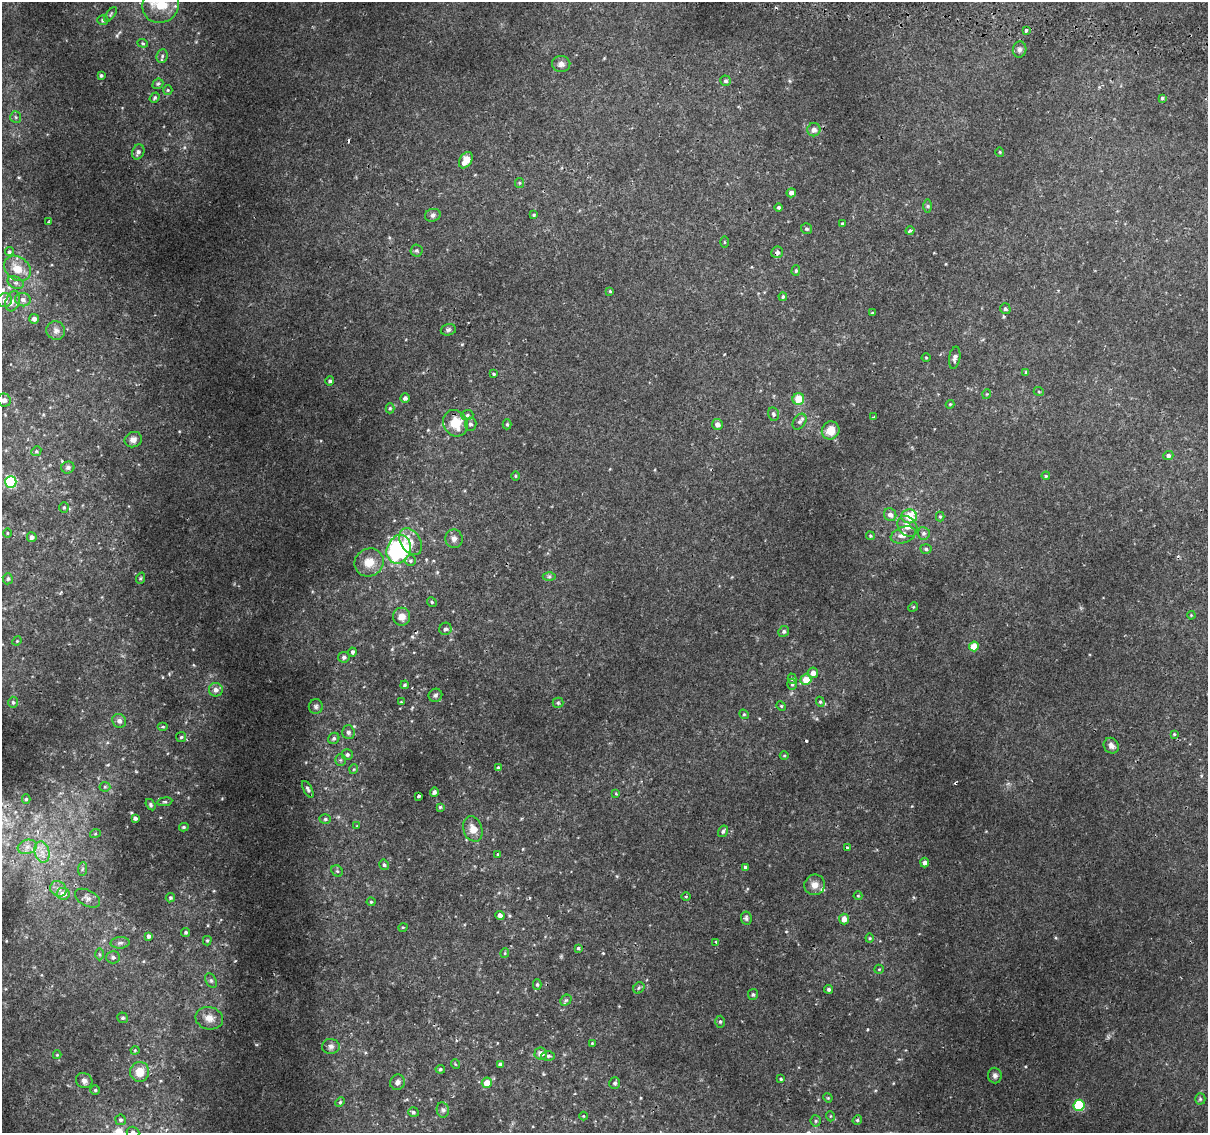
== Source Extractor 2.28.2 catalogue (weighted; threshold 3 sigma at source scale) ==
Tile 10 of 4 x 4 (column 2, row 3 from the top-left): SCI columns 1252-2457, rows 1438-2568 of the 4924 x 5194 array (HDU 1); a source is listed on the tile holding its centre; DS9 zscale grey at full resolution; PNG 1210 x 1135 px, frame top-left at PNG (2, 2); each listed source drawn as its Kron ellipse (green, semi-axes under 4 px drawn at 4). Shown black and unused: <1% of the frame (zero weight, under 2 of 3 exposures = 5% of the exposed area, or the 3 px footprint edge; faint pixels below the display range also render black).
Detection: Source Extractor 2.28.2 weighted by HDU 2 'WHT'; one run over the whole footprint, this tile lists its part. Background 0.00749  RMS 0.0022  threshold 0.00976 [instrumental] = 3 sigma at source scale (4.5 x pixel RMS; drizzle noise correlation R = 1.50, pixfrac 1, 0.0396/0.0396 arcsec/px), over >= 5 px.
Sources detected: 222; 4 cosmic-ray / hot-pixel residue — neither listed nor drawn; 3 inside a brighter listed object's ellipse — not listed separately; the other 215 listed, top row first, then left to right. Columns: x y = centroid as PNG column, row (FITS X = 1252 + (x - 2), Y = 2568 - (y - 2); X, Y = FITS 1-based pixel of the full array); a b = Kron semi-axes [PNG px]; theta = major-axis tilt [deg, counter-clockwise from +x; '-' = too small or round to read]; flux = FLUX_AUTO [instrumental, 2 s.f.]
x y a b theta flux
161 5 18 17 - 5.3
110 14 8 4 52 0.31
103 20 5 5 - 0.47
1026 30 3 3 - 1.3
143 43 5 4 - 0.26
1020 49 8 6 77 0.6
162 56 7 5 83 0.51
561 64 9 8 - 0.97
101 75 3 3 - 0.33
726 81 5 5 - 0.39
158 84 6 5 - 0.32
168 90 5 4 - 0.26
155 98 5 4 - 0.35
1162 98 3 3 - 0.31
16 117 6 5 - 0.39
814 130 6 6 - 1
138 152 8 6 64 0.74
1000 152 4 4 - 0.23
466 160 9 6 57 2.8
519 183 5 4 - 0.25
791 193 5 4 - 0.82
928 206 6 4 -90 0.31
779 207 4 4 - 0.34
433 215 8 6 17 0.6
534 215 4 4 - 0.2
49 222 4 3 - 0.4
842 224 3 3 - 0.39
807 229 6 5 - 0.37
910 231 4 3 - 0.57
724 242 5 3 - 0.21
416 250 6 6 - 0.45
9 252 4 4 - 0.34
777 252 6 5 - 0.61
17 268 14 11 -39 2.7
796 271 5 4 - 0.3
16 283 8 5 -28 0.63
610 291 4 3 - 0.21
783 297 4 4 - 0.33
5 300 7 7 - 1.1
23 300 8 6 -14 0.89
13 301 10 7 71 0.97
1005 309 5 5 - 0.36
873 313 3 3 - 0.28
34 319 5 5 - 0.71
56 330 9 9 - 0.9
448 330 8 5 15 0.43
926 357 4 3 - 0.17
955 358 11 5 80 0.7
1026 372 3 3 - 0.24
494 374 4 3 - 0.24
330 381 4 4 - 0.41
1039 392 5 3 - 0.19
987 394 5 3 - 0.16
405 398 4 4 - 0.61
798 399 6 5 - 3.7
4 400 7 6 - 0.75
950 404 4 4 - 0.19
390 408 5 4 - 0.28
773 414 7 5 -77 0.47
467 415 6 5 - 0.35
874 417 3 2 - 0.23
800 422 8 6 56 0.56
455 423 13 12 - 4.6
471 424 6 6 - 0.57
507 424 5 4 - 0.28
717 424 5 5 - 1
831 430 9 8 - 2.5
133 440 9 7 22 1
36 451 5 4 - 0.25
1168 455 5 4 - 0.64
68 467 6 6 - 0.48
516 476 5 3 - 0.19
1046 476 4 3 - 0.22
11 482 6 5 - 19
64 507 5 4 - 0.32
890 515 6 6 - 1
909 516 8 7 - 4.2
940 517 5 4 - 0.24
907 526 11 9 -50 1.5
7 533 5 3 - 0.17
924 533 6 6 - 0.53
903 535 13 8 18 1.6
870 536 4 3 - 0.27
32 537 5 5 - 0.68
454 539 9 8 - 0.88
411 542 15 9 -58 2.2
399 549 15 11 69 25
926 549 5 5 - 0.39
410 561 5 5 - 0.4
369 562 15 13 30 2.7
549 576 6 4 0 0.33
141 578 6 3 71 0.26
8 579 5 5 - 0.38
432 602 5 4 - 0.31
913 607 5 4 - 0.22
1191 615 4 3 - 0.17
402 617 9 8 - 1.6
445 629 6 6 - 0.56
784 631 5 5 - 0.45
17 641 5 4 - 0.19
974 646 5 5 - 3.7
352 652 4 4 - 0.43
344 657 6 5 - 0.5
813 673 5 5 - 1.2
792 679 5 4 - 0.35
806 680 5 5 - 3.4
792 684 5 5 - 0.37
405 685 4 3 - 0.24
216 690 7 6 - 0.93
435 695 7 6 - 0.53
13 702 5 5 - 0.39
401 702 3 3 - 0.16
820 702 5 4 - 0.28
558 703 5 5 - 0.32
316 706 7 7 - 0.53
781 706 5 4 - 0.24
744 714 5 4 - 0.26
119 721 7 6 - 0.81
163 727 5 3 - 0.22
348 732 7 6 - 0.65
1174 734 4 3 - 0.21
181 737 5 5 - 0.29
334 738 6 5 - 0.42
1111 746 8 7 - 0.91
347 754 5 5 - 0.49
784 756 4 3 - 0.18
340 760 6 5 - 0.35
498 768 4 3 - 1.2
354 769 5 3 - 0.18
105 787 5 5 - 0.28
308 789 9 4 -61 0.55
434 792 5 4 - 0.43
616 794 4 3 - 0.2
418 796 3 3 - 0.85
26 799 4 4 - 0.29
165 802 7 4 7 0.31
150 805 6 4 -55 0.33
440 807 4 4 - 0.22
135 818 3 3 - 0.54
325 819 6 5 - 0.37
357 826 3 3 - 0.16
184 827 5 3 - 0.29
473 829 13 9 -72 2
723 831 6 4 56 0.44
95 834 5 3 - 0.21
27 847 10 7 16 1.1
847 848 3 3 - 0.41
42 852 11 7 -74 1.7
497 854 3 3 - 0.26
925 863 5 4 - 0.83
384 865 5 5 - 0.42
745 867 4 3 - 0.34
82 869 7 4 88 0.4
337 871 6 5 - 0.38
815 885 10 10 - 1.4
58 889 8 7 - 1.1
63 894 6 6 - 1.7
686 896 4 3 - 0.2
858 896 4 4 - 0.22
87 898 13 7 -28 1
170 898 5 4 - 0.34
371 902 4 4 - 0.22
500 915 5 4 - 0.97
746 918 7 5 -81 0.45
844 919 5 5 - 1.7
403 927 4 3 - 0.17
186 932 4 4 - 0.33
149 936 4 4 - 0.51
870 938 4 4 - 0.21
207 941 5 4 - 0.3
716 942 4 3 - 0.36
120 943 9 5 2 0.61
578 948 4 4 - 0.26
505 953 4 4 - 0.2
99 954 6 4 -88 0.32
113 957 7 6 - 0.56
879 969 5 4 - 0.23
211 980 7 5 -63 0.44
537 984 5 4 - 0.31
639 988 6 5 - 0.34
829 989 4 4 - 0.41
753 995 5 5 - 0.37
566 1000 6 4 41 0.36
123 1018 5 5 - 0.37
209 1018 14 11 -12 1.9
720 1022 6 5 - 0.37
592 1043 3 3 - 0.16
331 1046 9 7 -1 0.79
135 1050 4 4 - 0.2
541 1054 6 6 - 1.3
57 1055 4 4 - 0.19
548 1056 7 5 0 0.41
455 1064 5 3 - 0.15
500 1064 4 4 - 0.5
440 1069 4 4 - 0.33
140 1072 10 9 - 2.6
995 1075 8 7 - 0.65
781 1079 3 3 - 0.24
84 1081 8 7 - 0.76
397 1082 8 7 - 0.79
487 1083 5 5 - 2.7
615 1083 6 5 - 0.47
95 1090 5 4 - 0.26
828 1098 5 4 - 0.2
1200 1099 5 5 - 0.31
340 1102 5 4 - 0.29
1079 1105 5 5 - 15
443 1110 7 6 - 0.5
413 1112 5 5 - 0.36
583 1116 4 3 - 0.15
830 1116 5 3 - 0.18
120 1120 5 5 - 0.38
857 1120 5 4 - 0.3
816 1121 5 5 - 0.35
133 1132 6 5 - 0.6
Overlapping masked pixels (flux is a lower limit): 1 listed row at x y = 777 252
Isophote crosses this tile's border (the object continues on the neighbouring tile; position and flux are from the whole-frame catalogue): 2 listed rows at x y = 161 5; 133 1132